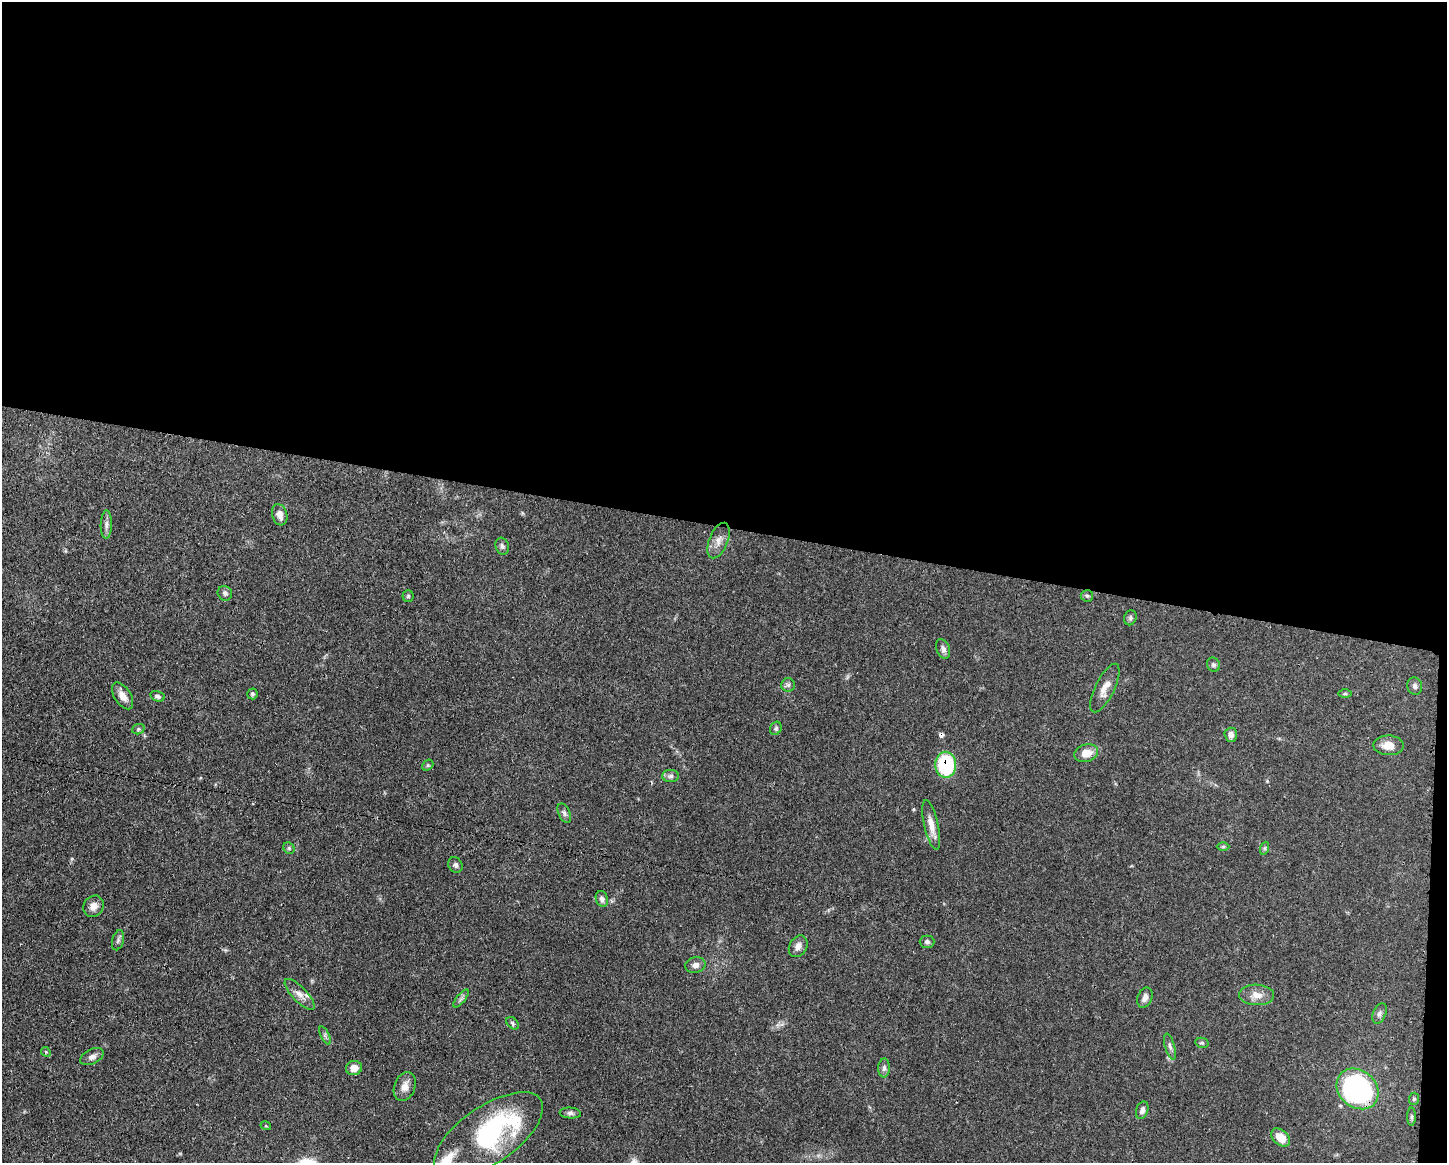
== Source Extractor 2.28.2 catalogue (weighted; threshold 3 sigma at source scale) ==
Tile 3 of 3 x 4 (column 3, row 1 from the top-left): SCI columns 3006-4450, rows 3484-4644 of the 4680 x 4647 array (HDU 1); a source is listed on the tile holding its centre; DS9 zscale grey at full resolution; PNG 1449 x 1165 px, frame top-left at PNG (2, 2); each listed source drawn as its Kron ellipse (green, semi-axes under 4 px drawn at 4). Shown black and unused: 46% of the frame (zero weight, under 3 of 4 exposures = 1% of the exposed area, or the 3 px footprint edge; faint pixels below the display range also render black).
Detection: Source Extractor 2.28.2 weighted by HDU 2 'WHT'; one run over the whole footprint, this tile lists its part. Background 0.0545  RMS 0.0032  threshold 0.0145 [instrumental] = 3 sigma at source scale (4.5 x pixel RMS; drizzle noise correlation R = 1.50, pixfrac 1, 0.05/0.05 arcsec/px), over >= 5 px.
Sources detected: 63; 1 inside a brighter object's white glare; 1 cosmic-ray / hot-pixel residue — neither listed nor drawn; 2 inside a brighter listed object's ellipse — not listed separately; the other 59 listed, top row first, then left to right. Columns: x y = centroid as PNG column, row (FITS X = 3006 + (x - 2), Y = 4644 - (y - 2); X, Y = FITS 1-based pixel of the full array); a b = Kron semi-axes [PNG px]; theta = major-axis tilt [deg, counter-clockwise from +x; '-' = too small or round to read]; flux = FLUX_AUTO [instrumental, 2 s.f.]
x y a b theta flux
280 515 11 7 -73 2.1
106 525 14 5 89 1.4
719 541 19 9 68 2.8
502 546 9 6 -72 0.9
225 593 7 7 - 1
408 596 5 5 - 0.47
1087 596 6 5 - 0.59
1130 618 7 6 - 0.74
943 649 10 6 -70 1.2
1213 665 7 6 - 0.77
788 685 7 6 - 0.79
1415 686 8 7 - 0.97
1105 688 27 9 64 3.5
252 694 5 5 - 0.63
1345 694 6 4 0 0.46
123 696 15 8 -57 2.8
157 696 7 5 -15 0.82
776 728 7 5 59 0.61
138 729 6 5 - 0.54
1231 735 7 6 - 1.4
1389 745 15 10 -2 3.5
1086 753 12 8 16 3.9
428 765 6 4 43 0.47
946 765 13 10 -88 26
671 776 8 6 1 0.97
564 813 10 5 -66 0.92
931 825 25 7 -77 3.3
1223 846 6 4 0 0.43
289 848 6 5 - 0.55
1265 848 7 4 71 0.48
455 865 8 6 -57 0.94
602 899 8 6 -74 1
94 906 11 9 56 2.1
118 940 10 6 74 0.87
927 942 7 6 - 0.79
798 946 11 8 60 1.7
695 965 10 8 14 1.6
300 994 20 7 -46 2.4
1257 995 17 10 -2 3.2
1145 998 10 7 67 1.8
461 999 11 3 50 0.72
1379 1013 11 6 66 1.1
513 1023 7 5 -44 0.57
325 1035 10 4 -65 0.77
1202 1043 7 5 -11 0.52
1170 1046 13 5 -74 1.1
46 1052 5 4 - 0.35
92 1057 12 7 27 1.6
354 1068 8 7 - 2.9
884 1068 9 5 88 1.1
405 1086 15 10 69 2.7
1357 1089 22 18 -41 68
1414 1099 6 5 - 0.59
1142 1110 9 6 71 1.4
570 1113 10 5 -4 0.9
1411 1117 9 4 90 0.66
266 1126 5 3 - 0.29
489 1135 63 28 35 49
1281 1137 11 7 -43 4.7
Overlapping masked pixels (flux is a lower limit): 2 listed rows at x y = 946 765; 1357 1089